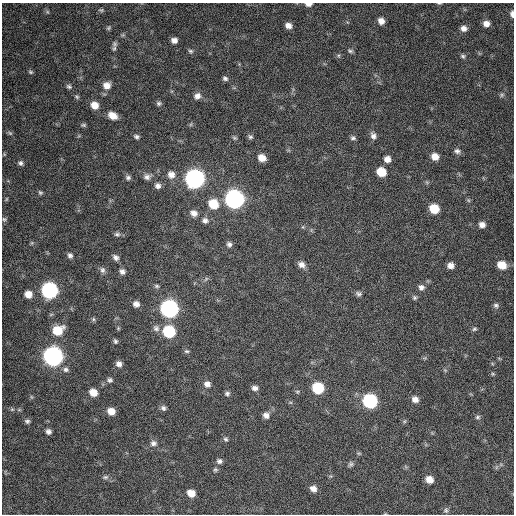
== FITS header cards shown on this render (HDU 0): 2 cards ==
NAXIS1  =                  512 / Axis length
NAXIS2  =                  512 / Axis length

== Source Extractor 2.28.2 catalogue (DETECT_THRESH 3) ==
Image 512 x 512 px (HDU 0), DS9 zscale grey, 1 PNG px = 1 image px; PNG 516 x 516 px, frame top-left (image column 1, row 512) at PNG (2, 3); no overlay
Background 492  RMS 22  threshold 66.7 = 3 sigma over >= 5 px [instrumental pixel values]
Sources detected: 115; all 115 listed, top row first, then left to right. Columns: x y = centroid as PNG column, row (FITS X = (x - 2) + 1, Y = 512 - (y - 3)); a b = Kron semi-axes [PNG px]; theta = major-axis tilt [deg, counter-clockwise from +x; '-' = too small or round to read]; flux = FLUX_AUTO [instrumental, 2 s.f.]
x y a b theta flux
439 3 5 3 - 1500
308 4 7 4 2 7800
101 10 6 4 -12 2200
48 12 6 4 -70 2100
512 14 7 4 -85 5500
381 21 6 6 - 10000
486 24 7 6 - 9500
288 25 6 5 - 8400
109 28 6 5 - 2300
464 28 7 7 - 8000
174 40 6 5 - 7300
115 44 9 8 - 4600
191 51 7 6 - 3000
350 51 7 4 -21 2800
463 56 7 5 -44 3000
30 72 7 4 -27 2300
225 78 7 5 -33 3800
107 85 9 9 - 12000
69 86 7 6 - 3300
502 95 7 5 22 2900
197 96 9 8 - 7700
77 97 6 5 - 2400
159 103 7 6 - 3500
95 105 8 7 - 16000
113 115 9 7 -31 16000
191 124 6 4 71 1900
83 125 7 5 0 2600
10 133 8 5 -36 2800
373 136 9 7 -65 6300
136 137 7 5 -14 3800
250 137 7 5 -20 3100
234 138 7 5 -20 2400
353 138 7 5 -13 3400
457 151 8 6 -12 5000
4 154 6 3 -72 1600
435 157 8 7 - 13000
262 158 7 6 - 15000
387 159 7 6 - 9700
21 163 7 6 - 4400
381 172 7 7 - 33000
171 175 10 9 - 11000
147 177 9 8 - 6300
128 178 7 6 - 4000
195 179 9 8 - 750000
158 186 7 7 - 6400
40 193 7 5 -36 2700
6 199 6 4 61 1800
234 199 9 8 - 770000
468 200 6 4 -71 2100
213 204 9 8 - 39000
434 209 8 7 - 38000
194 213 9 8 - 9000
4 219 6 6 - 2700
205 220 8 8 - 5700
482 225 7 6 - 8100
303 227 6 4 -72 1700
117 234 8 6 0 3600
32 243 6 4 -72 1900
229 244 6 6 - 4400
70 255 7 6 - 4500
116 257 8 6 -41 5700
301 265 8 6 -26 7700
450 265 6 6 - 9200
502 265 9 7 -23 23000
102 270 8 6 -68 4900
122 271 7 6 - 5600
206 279 7 4 46 2600
157 286 6 5 - 2500
421 287 7 7 - 5900
49 290 8 8 - 400000
28 294 6 6 - 14000
359 294 8 6 -4 4000
415 298 6 6 - 2900
136 304 7 6 - 7700
496 305 8 6 -17 3900
169 309 9 8 - 620000
93 319 6 5 - 2400
156 328 9 8 - 5700
474 329 7 5 31 2700
58 330 9 8 - 38000
169 331 8 7 - 110000
115 341 6 4 -64 2800
187 351 7 5 -2 2600
53 356 9 8 - 910000
119 364 7 6 - 7000
66 369 7 6 - 4200
445 370 5 5 - 1900
493 374 5 4 - 1600
110 380 8 7 - 3900
207 384 8 7 - 7800
255 388 7 6 - 5900
318 388 8 7 - 82000
93 392 7 6 - 19000
227 394 7 6 - 3800
31 397 6 4 -88 1900
415 399 8 7 - 8800
370 401 8 8 - 230000
163 408 7 6 - 4200
12 409 6 5 - 2200
111 411 7 6 - 15000
266 415 8 7 - 7700
478 417 7 5 16 3100
27 421 6 6 - 3500
405 421 6 4 70 2000
48 432 6 5 - 5300
226 439 6 5 - 2900
153 443 9 8 - 5700
219 461 7 6 - 4500
351 464 8 6 60 3400
215 470 5 5 - 2500
105 477 8 5 1 3500
429 479 7 6 - 15000
313 489 7 6 - 8900
191 493 7 6 - 17000
446 510 7 7 - 3500
At the frame edge (FLAGS 8, measured only in part): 3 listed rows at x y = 439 3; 308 4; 512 14